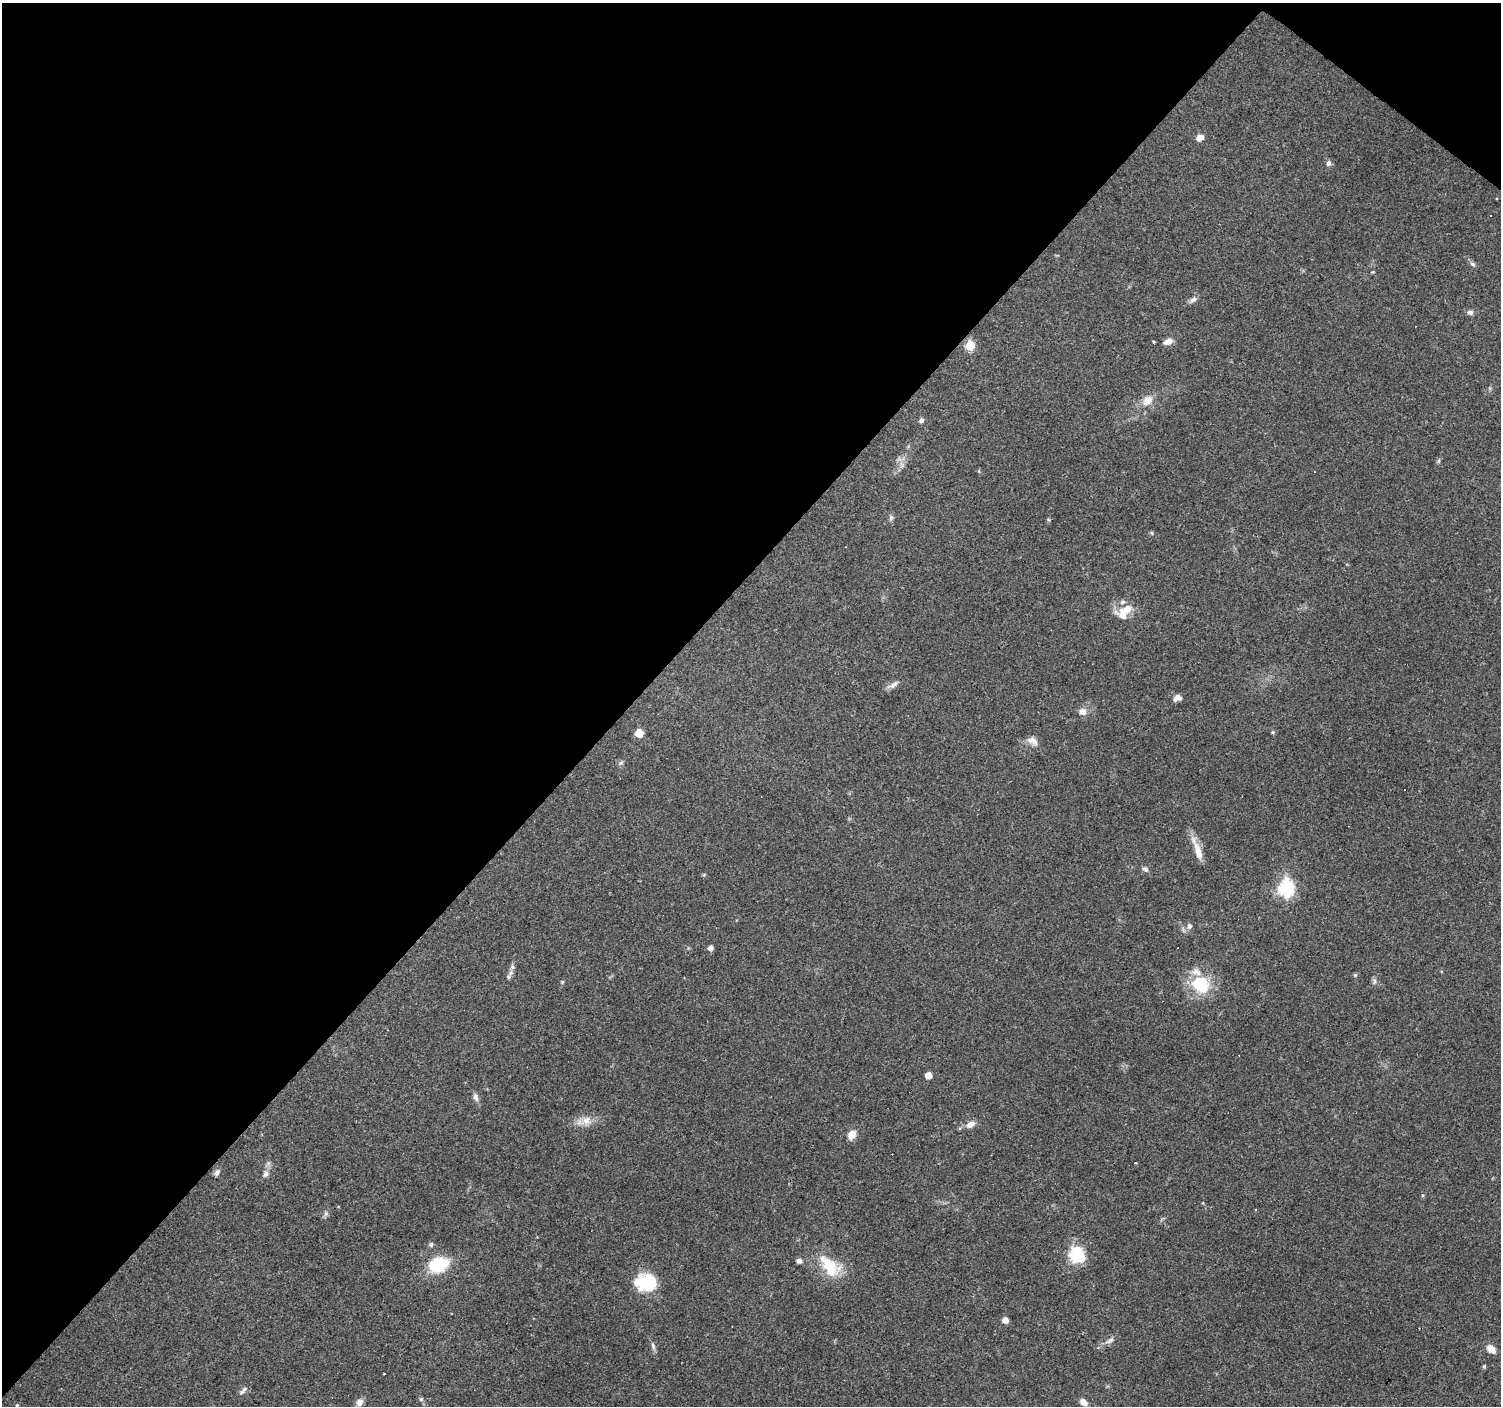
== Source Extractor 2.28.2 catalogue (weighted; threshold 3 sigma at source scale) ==
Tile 2 of 4 x 4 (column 2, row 1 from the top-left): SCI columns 1500-2998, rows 4382-5785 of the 6000 x 6021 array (HDU 1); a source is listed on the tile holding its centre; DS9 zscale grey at full resolution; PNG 1503 x 1408 px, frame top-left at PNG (2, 3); no overlay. Shown black and unused: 43% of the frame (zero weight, under 3 of 4 exposures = <1% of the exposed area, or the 3 px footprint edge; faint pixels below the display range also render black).
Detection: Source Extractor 2.28.2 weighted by HDU 2 'WHT'; one run over the whole footprint, this tile lists its part. Background 0.0746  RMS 0.0054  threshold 0.0242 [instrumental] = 3 sigma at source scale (4.5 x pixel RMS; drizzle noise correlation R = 1.50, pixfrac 1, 0.0396/0.0396 arcsec/px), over >= 5 px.
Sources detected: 68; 3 cosmic-ray / hot-pixel residue — not listed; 3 inside a brighter listed object's ellipse — not listed separately; the other 62 listed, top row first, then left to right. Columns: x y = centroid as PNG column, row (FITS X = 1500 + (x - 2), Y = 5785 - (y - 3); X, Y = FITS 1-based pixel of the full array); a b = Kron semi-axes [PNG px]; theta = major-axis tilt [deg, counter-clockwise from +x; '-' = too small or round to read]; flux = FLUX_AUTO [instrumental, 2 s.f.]
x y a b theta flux
1199 138 8 7 - 3.7
1329 163 7 6 - 2
1473 264 8 6 -49 1.4
1373 272 5 4 - 0.56
1193 300 12 6 35 2.2
1470 312 9 7 -12 1.7
1153 341 3 3 - 0.73
1168 342 11 7 18 3.7
970 346 6 5 - 25
1147 401 17 13 39 6.6
921 420 5 5 - 2.1
1439 461 8 4 81 0.9
902 465 11 7 90 3
979 471 6 4 -89 0.61
891 517 7 7 - 1.4
1152 533 6 3 -71 0.6
1122 614 21 15 -42 8
893 685 19 6 28 3
1177 698 10 7 18 3
1082 712 9 9 - 3.8
1273 732 5 4 - 0.77
639 733 5 5 - 14
1032 741 16 9 -25 4
621 763 9 5 27 1.2
1197 850 33 8 -70 8.2
1145 869 9 6 -32 1.7
704 875 6 4 -72 0.61
1286 888 7 7 - 130
1189 926 9 7 -88 2
710 948 5 5 - 2.9
512 967 10 6 -89 1.9
1355 975 5 5 - 0.81
509 977 8 7 - 1.5
1374 981 10 4 90 1.4
562 982 5 4 - 0.62
1200 984 25 21 -21 25
928 1075 5 5 - 4.9
476 1097 10 7 -82 2.2
586 1121 18 13 15 6.7
970 1124 12 8 35 3.6
852 1135 10 7 60 6.4
217 1172 9 6 58 1.9
265 1174 10 8 70 2.4
1255 1210 3 2 - 0.61
326 1214 8 6 89 1.5
431 1244 6 6 - 1.3
1077 1255 21 18 -61 19
799 1261 7 6 - 1.8
438 1264 16 11 21 37
830 1266 36 20 -44 20
646 1283 20 17 -2 31
1005 1320 5 5 - 5.5
1110 1340 16 6 33 2.8
653 1346 11 5 -74 1.8
1491 1349 11 7 -41 5
1484 1366 5 4 - 0.86
385 1374 3 3 - 1.3
242 1392 10 6 26 1.8
421 1399 5 5 - 1.1
360 1402 10 8 71 2.9
1084 1402 9 6 -36 3.8
17 1405 5 4 - 0.68